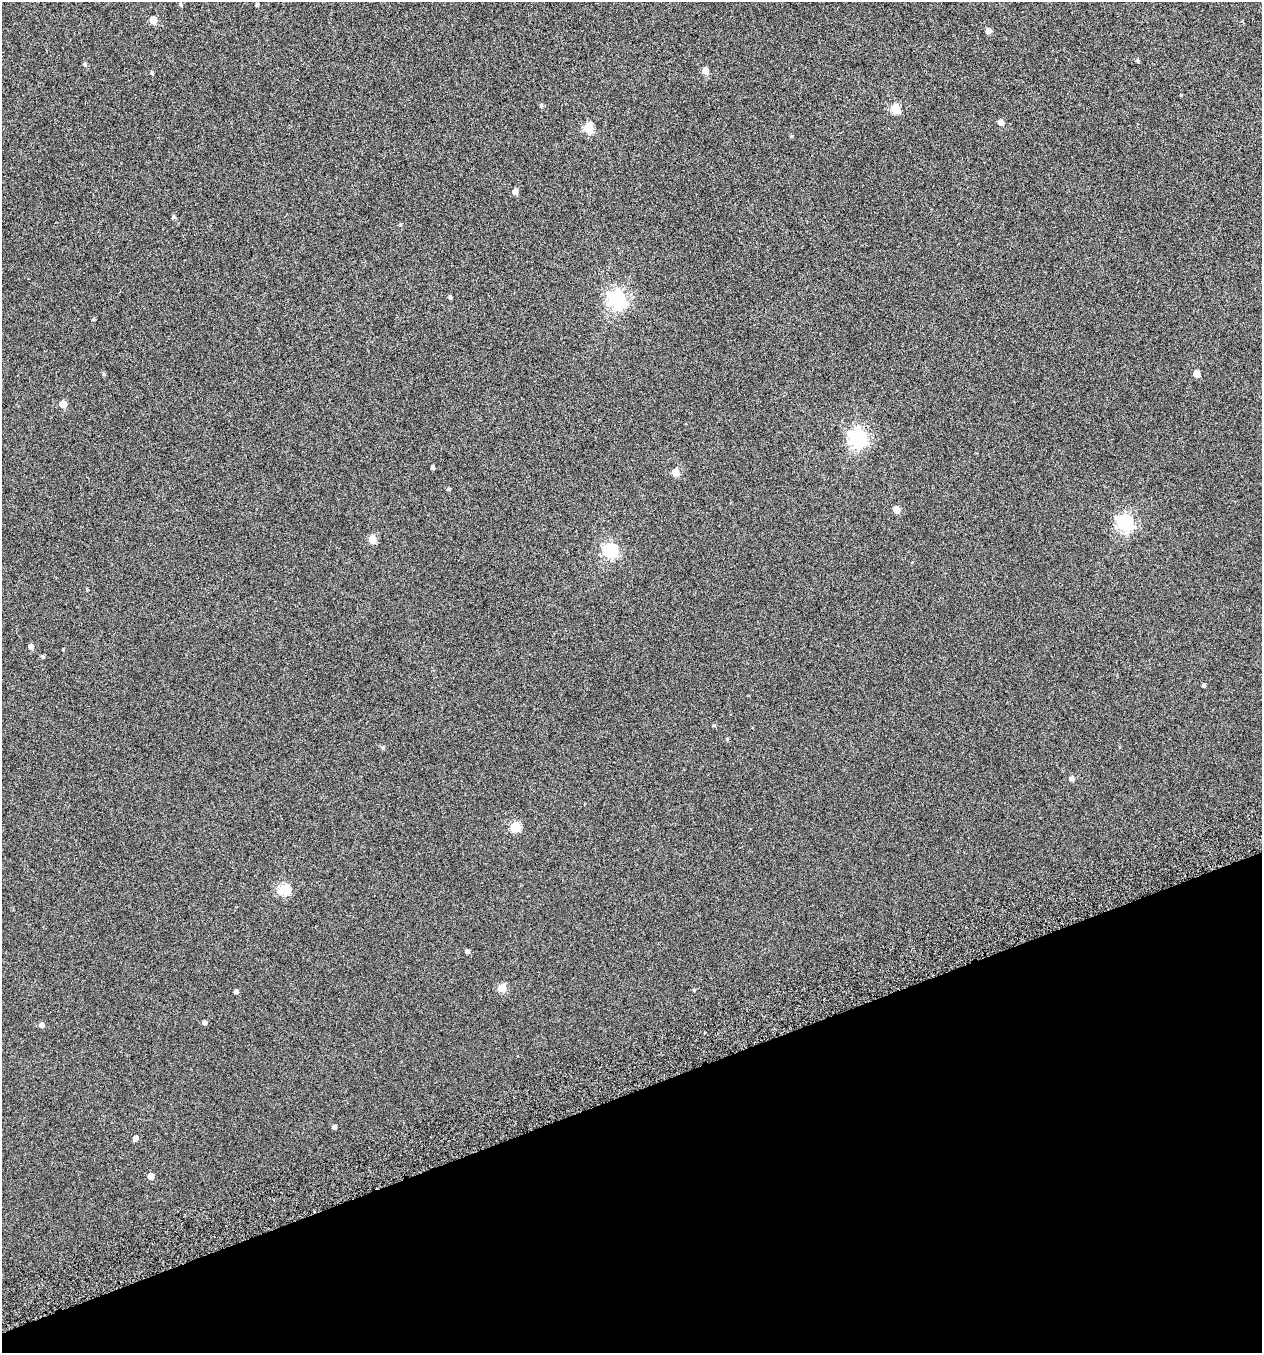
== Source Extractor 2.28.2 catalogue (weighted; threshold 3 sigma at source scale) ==
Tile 14 of 4 x 4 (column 2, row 4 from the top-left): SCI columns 1351-2610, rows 51-1401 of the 5271 x 5511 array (HDU 1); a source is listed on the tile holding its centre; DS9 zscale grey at full resolution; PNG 1264 x 1355 px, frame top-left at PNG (2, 2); no overlay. Shown black and unused: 19% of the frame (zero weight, under 4 of 7 exposures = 3% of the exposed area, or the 3 px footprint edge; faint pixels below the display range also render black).
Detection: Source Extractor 2.28.2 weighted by HDU 2 'WHT'; one run over the whole footprint, this tile lists its part. Background -1.89e-04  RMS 0.0033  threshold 0.0137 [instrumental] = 3 sigma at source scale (4.09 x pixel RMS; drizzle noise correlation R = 1.36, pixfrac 0.8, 0.0396/0.0396 arcsec/px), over >= 5 px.
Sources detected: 47; all 47 listed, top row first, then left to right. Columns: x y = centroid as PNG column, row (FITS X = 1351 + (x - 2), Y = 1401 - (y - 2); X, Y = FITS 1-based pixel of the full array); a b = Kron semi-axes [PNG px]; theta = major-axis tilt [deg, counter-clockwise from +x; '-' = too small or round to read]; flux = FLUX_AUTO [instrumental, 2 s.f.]
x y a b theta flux
181 4 6 4 -69 0.4
257 5 4 4 - 0.45
153 20 5 5 - 4.6
988 31 5 5 - 1.8
1138 61 5 5 - 0.41
85 64 5 4 - 0.44
705 71 5 5 - 3.5
152 73 3 3 - 0.41
541 106 6 5 - 0.57
895 109 5 5 - 13
1001 123 5 5 - 2
589 128 5 5 - 16
515 192 5 4 - 2.3
173 217 5 5 - 0.47
450 297 4 3 - 0.56
617 299 7 7 - 120
93 320 5 3 - 0.28
103 374 5 4 - 0.38
1197 374 5 5 - 4
63 404 5 5 - 4.9
858 438 7 7 - 110
433 467 4 3 - 0.61
675 472 5 5 - 6.2
448 489 5 4 - 0.4
896 509 5 5 - 3.5
1125 522 7 6 - 84
372 539 5 5 - 6.5
610 550 6 6 - 58
87 589 5 3 - 0.27
31 647 5 4 - 1.5
43 656 4 4 - 0.48
1204 686 3 3 - 0.59
714 725 5 4 - 0.34
727 739 4 4 - 0.34
383 747 5 4 - 0.47
1072 778 5 5 - 1.2
515 826 5 5 - 18
284 889 5 5 - 23
467 951 5 4 - 0.8
502 988 5 5 - 9.6
694 990 4 4 - 0.33
236 991 4 4 - 0.93
205 1022 5 4 - 0.79
42 1025 5 5 - 1.2
334 1127 4 4 - 1
135 1138 5 5 - 1.5
151 1176 5 5 - 2.8